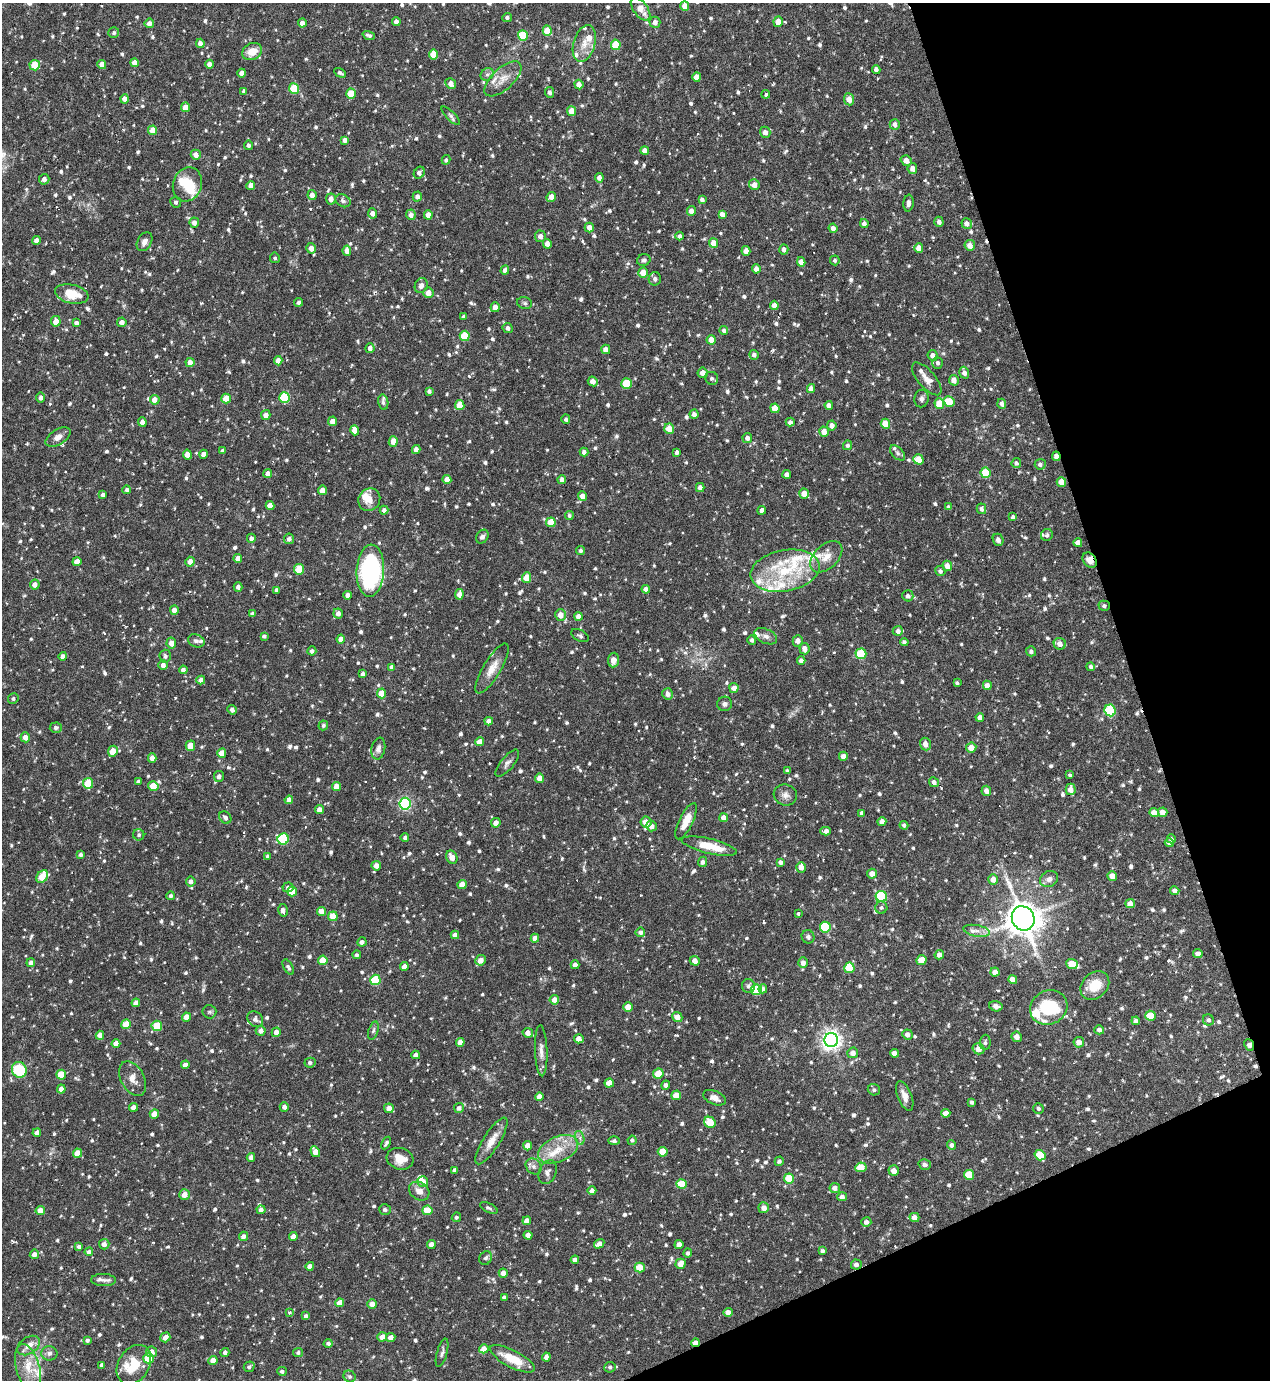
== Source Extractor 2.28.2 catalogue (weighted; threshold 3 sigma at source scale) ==
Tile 12 of 4 x 4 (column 4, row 3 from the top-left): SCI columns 3954-5221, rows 1379-2756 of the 5499 x 5511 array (HDU 1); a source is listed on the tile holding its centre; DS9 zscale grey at full resolution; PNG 1272 x 1382 px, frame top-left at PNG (2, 3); each listed source drawn as its Kron ellipse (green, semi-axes under 4 px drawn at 4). Shown black and unused: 17% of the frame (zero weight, under 3 of 6 exposures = <1% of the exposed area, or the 3 px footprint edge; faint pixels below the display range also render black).
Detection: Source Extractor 2.28.2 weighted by HDU 2 'WHT'; one run over the whole footprint, this tile lists its part. Background 0.0695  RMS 0.0041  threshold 0.0168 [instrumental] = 3 sigma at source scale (4.09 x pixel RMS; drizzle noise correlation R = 1.36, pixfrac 0.8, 0.05/0.05 arcsec/px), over >= 5 px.
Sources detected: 1105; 1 inside a brighter object's white glare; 9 cosmic-ray / hot-pixel residue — neither listed nor drawn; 34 inside a brighter listed object's ellipse — not listed separately; of the other 1061, all 500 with FLUX_AUTO >= 0.819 (the completeness limit of this list) listed and drawn (561 fainter detections not listed), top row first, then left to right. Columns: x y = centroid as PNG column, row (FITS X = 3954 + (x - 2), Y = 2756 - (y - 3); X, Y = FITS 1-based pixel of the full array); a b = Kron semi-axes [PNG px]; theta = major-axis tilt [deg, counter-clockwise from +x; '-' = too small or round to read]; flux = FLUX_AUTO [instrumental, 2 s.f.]
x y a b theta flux
685 6 5 4 - 3.5
640 9 13 7 -53 4.7
507 17 5 4 - 0.9
396 22 4 4 - 2
655 22 6 5 - 2
778 22 5 4 - 3.5
149 23 5 4 - 2.1
302 23 4 4 - 2.6
547 31 5 4 - 9.1
114 33 5 5 - 0.97
369 35 6 3 -19 1
523 35 5 5 - 15
200 43 4 4 - 1.9
584 44 19 10 74 4.9
616 45 5 5 - 10
252 52 10 8 28 5.3
434 54 5 4 - 7.7
134 63 4 4 - 2.6
102 64 4 4 - 3.2
209 64 4 4 - 1.8
35 65 5 5 - 9
876 69 4 4 - 1.5
242 73 4 4 - 2.4
340 73 6 4 -30 0.98
487 74 7 6 - 0.98
697 77 5 4 - 3.9
503 79 23 10 43 4.8
451 84 6 5 - 2.5
579 84 5 4 - 2.7
294 89 5 5 - 14
244 91 4 3 - 0.83
550 92 5 4 - 1.3
351 94 5 5 - 7.9
766 94 4 3 - 1.2
125 99 4 4 - 2.3
849 99 6 5 - 3.5
185 107 5 4 - 4
572 111 5 4 - 5
451 116 12 4 -45 1
895 124 5 5 - 1.8
153 130 5 4 - 5.3
765 132 6 5 - 1.7
345 140 4 4 - 1.7
248 145 4 4 - 1.2
645 151 4 4 - 2.8
196 155 5 5 - 2.4
446 160 5 4 - 0.87
906 160 6 5 - 2.8
912 168 5 4 - 2
419 173 6 5 - 1.6
599 178 5 4 - 2
44 179 5 5 - 1.5
187 184 17 14 70 6.9
251 185 4 4 - 2.6
754 185 5 5 - 2.6
312 195 5 4 - 2.3
417 197 5 4 - 1.5
551 197 5 4 - 3.1
331 199 5 5 - 2.7
702 200 4 4 - 1.2
343 201 8 6 -28 1.1
176 202 5 5 - 0.96
908 203 8 5 84 1.3
691 211 5 4 - 2.3
373 213 5 4 - 1.9
722 214 4 4 - 1.8
411 215 5 5 - 2
428 215 5 4 - 2.8
939 222 5 4 - 1.4
194 223 5 5 - 1.7
864 224 4 4 - 1.7
967 224 5 5 - 1.8
589 227 5 4 - 2.4
833 228 5 4 - 1.6
540 236 6 5 - 1.7
680 236 4 4 - 0.95
36 241 4 4 - 2.2
144 242 10 7 59 2
714 243 5 4 - 4.3
547 244 5 4 - 2.6
970 245 5 5 - 3.1
311 248 5 5 - 2.5
919 248 5 4 - 3.8
784 249 5 4 - 1.5
347 251 5 4 - 2.5
746 251 5 4 - 2.7
275 258 5 5 - 0.84
644 260 7 5 20 0.98
835 260 5 5 - 0.93
801 262 4 4 - 2.8
756 269 4 4 - 2.2
505 270 4 4 - 1.5
643 273 5 4 - 4.7
655 279 7 6 - 1.1
421 285 7 6 - 1.9
428 293 5 5 - 2.9
72 294 17 9 -12 7.6
299 302 4 4 - 1
525 303 7 5 -17 0.82
774 305 4 4 - 2.4
495 307 5 4 - 2.5
464 317 4 3 - 0.93
56 321 5 5 - 3.3
122 322 5 4 - 2
76 323 4 4 - 1.5
508 328 5 4 - 1.2
724 330 4 4 - 0.96
465 336 5 5 - 12
711 340 5 4 - 4
370 348 5 4 - 1.7
606 349 4 4 - 2.7
754 355 5 4 - 1.2
933 355 5 5 - 2
278 361 4 4 - 3.1
190 362 4 4 - 2.9
938 363 6 5 - 1
703 373 5 5 - 3
964 373 6 4 -73 1.8
712 378 7 6 - 1.1
927 379 20 8 -49 3.5
954 380 5 5 - 2.9
593 381 5 4 - 2.3
626 384 5 5 - 13
811 389 4 4 - 1.8
429 391 4 4 - 0.87
41 397 5 4 - 1.3
284 397 5 5 - 17
226 398 5 4 - 6.5
921 399 9 7 79 1.3
155 400 5 5 - 2.9
949 401 5 5 - 7.3
383 402 7 5 -79 0.99
939 404 5 5 - 6.9
1002 404 5 4 - 1.4
460 405 5 4 - 7.6
829 405 4 4 - 1.9
775 408 5 4 - 4.9
694 414 4 4 - 1.6
266 415 5 4 - 2.5
566 419 4 4 - 0.96
333 421 5 4 - 2.5
142 422 4 4 - 2.2
790 422 4 4 - 1.2
885 424 5 4 - 5.6
832 425 5 4 - 2.1
669 429 5 5 - 5.4
355 430 5 4 - 4.6
824 432 5 5 - 3.4
58 437 14 7 31 2.4
747 438 5 5 - 1.6
393 442 5 4 - 3.2
848 445 5 4 - 0.95
416 449 4 4 - 2.3
222 451 4 3 - 0.94
584 452 4 4 - 1.5
677 452 4 3 - 1.1
897 453 9 5 -46 0.93
203 454 4 4 - 2
187 455 5 4 - 3.2
1056 456 5 3 - 2
918 459 5 5 - 6.7
1016 463 5 5 - 0.95
1040 464 5 5 - 1.1
985 473 5 5 - 9.6
268 474 4 4 - 2.5
787 474 4 4 - 1.6
447 479 4 4 - 3.3
562 480 4 4 - 1.8
1061 482 5 4 - 3.7
700 487 4 4 - 1.9
127 490 4 4 - 0.93
322 490 4 4 - 3.2
804 494 5 5 - 3.7
103 495 4 3 - 1.2
582 496 5 4 - 2.5
369 500 12 10 51 3.8
270 505 4 4 - 2.8
948 507 4 4 - 0.92
981 509 5 5 - 1.5
384 510 4 4 - 1.5
762 510 4 4 - 1.9
569 516 4 4 - 0.84
1013 517 4 4 - 1.1
551 522 5 5 - 8.5
1047 535 6 5 - 0.87
482 537 7 6 - 1.4
251 538 4 4 - 1.3
289 539 5 5 - 1.4
998 540 6 5 - 1.6
1078 543 4 4 - 2
581 550 4 4 - 0.85
826 557 19 11 44 4.8
238 559 4 4 - 2.9
1090 560 8 6 -54 3.3
77 561 4 4 - 2.6
190 562 5 4 - 2.7
947 566 5 4 - 2.9
299 569 5 5 - 11
370 571 26 13 86 66
785 571 35 20 10 20
940 571 5 5 - 1.1
527 578 5 4 - 5.6
35 585 5 4 - 2.4
238 587 4 4 - 1.3
646 589 4 4 - 2.4
277 590 4 3 - 1.3
459 594 5 4 - 2.4
347 595 4 4 - 1.5
908 596 5 5 - 1.5
1104 606 6 5 - 0.94
174 610 4 4 - 2.3
252 613 4 3 - 0.94
338 613 5 5 - 1.9
560 615 6 5 - 2.9
579 616 4 4 - 2.6
898 631 5 5 - 1.2
264 636 4 3 - 0.85
580 636 9 5 -28 0.94
766 636 12 7 -25 1.8
341 639 4 4 - 2.4
752 640 5 4 - 1
196 641 8 6 -20 1.2
798 641 6 5 - 2.6
904 642 4 4 - 0.91
171 643 5 5 - 2.7
1060 644 6 5 - 2.6
804 649 6 5 - 2.4
312 651 4 4 - 1.2
1031 651 5 5 - 1.2
861 654 5 5 - 17
63 656 4 4 - 1.7
165 656 6 5 - 1.2
613 660 7 5 82 2.1
801 661 4 4 - 1.5
163 665 5 4 - 2
392 667 4 4 - 1.3
1091 667 4 4 - 0.98
492 668 28 9 59 4.8
183 670 4 4 - 1.3
363 674 4 4 - 1.3
201 680 4 4 - 2.5
957 683 4 3 - 0.9
987 685 5 4 - 2.4
734 688 5 4 - 2.6
382 693 5 4 - 6.6
668 694 5 5 - 2
13 698 5 5 - 0.94
725 704 7 7 - 1.4
232 710 5 4 - 1.7
1110 710 6 5 - 26
980 717 4 4 - 1.9
489 721 4 4 - 1.8
323 725 5 4 - 0.86
56 728 6 5 - 0.94
25 737 5 5 - 2.6
479 742 4 4 - 2.9
925 744 6 5 - 2.6
190 746 5 5 - 6.2
971 748 5 5 - 3.5
378 749 11 7 78 1.7
113 751 6 4 63 4.4
222 753 5 4 - 4.4
843 756 4 4 - 2.1
152 758 4 4 - 2.5
507 763 17 6 50 1.6
787 771 4 3 - 0.83
1070 775 3 3 - 1
219 776 5 5 - 1.5
540 778 4 4 - 3.6
138 781 4 3 - 1
934 782 5 4 - 1.5
88 783 5 5 - 12
153 786 5 4 - 6.1
337 786 4 4 - 3.3
1071 789 6 5 - 2.6
986 791 5 4 - 2
785 795 12 10 -17 2.2
289 800 4 4 - 2.1
405 804 6 6 - 56
319 810 4 4 - 2.3
1163 812 5 4 - 3.1
862 813 4 4 - 1.4
1154 813 5 4 - 3
225 818 7 5 -48 1.3
724 818 4 4 - 3.2
686 821 20 7 64 5.4
646 822 5 5 - 4.1
882 822 4 4 - 2.5
496 823 5 4 - 2.5
904 825 4 4 - 0.91
651 826 5 5 - 2.5
826 831 5 4 - 1.6
139 835 5 5 - 0.84
405 837 4 4 - 1
283 839 6 5 - 27
1171 839 4 4 - 1
1169 843 5 4 - 0.97
709 846 28 7 -13 9.5
81 855 4 3 - 0.96
268 856 4 3 - 1.1
452 857 7 5 -61 3.1
703 862 5 4 - 1.1
780 862 4 4 - 1.2
376 866 5 5 - 2.4
801 867 5 4 - 2.6
872 874 5 5 - 2.9
1112 876 5 4 - 3.8
42 877 7 5 55 9.3
993 879 5 5 - 2.5
1049 879 9 7 28 2
191 881 5 5 - 1.6
462 884 4 4 - 4.4
288 887 5 5 - 1.2
292 891 5 5 - 6.6
1175 891 4 4 - 1.9
171 896 4 4 - 1
881 897 6 5 - 29
1130 904 5 4 - 2.4
881 907 6 6 - 0.89
283 910 6 4 -77 1.8
322 911 4 4 - 3.1
798 913 3 3 - 1
333 916 5 4 - 6.1
1023 918 12 11 - 730
825 927 5 5 - 20
977 931 13 5 -10 2
640 932 5 5 - 1.4
455 935 4 4 - 2.2
808 937 7 6 - 0.96
535 938 4 4 - 2.6
362 942 5 4 - 1.3
1198 954 5 4 - 2.4
357 955 4 4 - 0.88
939 955 5 4 - 1.6
323 960 5 4 - 6.5
481 960 5 5 - 3.1
921 960 5 4 - 4.8
695 961 5 5 - 2.6
31 963 4 4 - 2
803 963 5 5 - 2
1072 964 5 5 - 6.6
575 965 4 4 - 1.9
288 967 8 4 -60 0.92
404 967 4 4 - 2.6
849 968 5 5 - 13
995 972 4 4 - 2.8
375 980 5 5 - 17
1013 980 4 4 - 3.4
748 986 7 6 - 1.2
1095 986 16 12 42 8.1
763 989 4 4 - 0.99
757 990 5 5 - 16
554 1000 5 5 - 2.2
136 1003 4 4 - 2.7
996 1006 7 5 -15 1.4
628 1007 4 4 - 4.5
1049 1007 19 16 28 21
209 1012 7 6 - 0.91
1150 1016 5 5 - 8.9
186 1017 4 4 - 3.8
677 1017 5 5 - 2.7
255 1019 9 7 -46 1.7
1208 1020 6 5 - 1
1136 1021 4 4 - 1.5
126 1024 5 5 - 7.7
157 1026 5 5 - 12
373 1030 9 5 72 0.9
1099 1030 5 4 - 1.5
261 1031 5 5 - 1.8
276 1032 5 4 - 2.5
528 1033 5 4 - 2.4
907 1034 5 5 - 1.8
100 1035 4 4 - 2.7
1017 1037 5 5 - 2.5
579 1039 5 4 - 2.6
831 1040 7 7 - 210
460 1042 4 4 - 2.7
985 1042 7 5 87 0.86
1079 1042 5 5 - 2.6
116 1044 4 4 - 3
1249 1045 6 4 -66 1.4
979 1049 6 5 - 3.2
541 1051 25 6 -88 2.6
853 1053 5 5 - 2.2
894 1053 4 4 - 2
416 1055 4 4 - 1.5
310 1063 5 5 - 1
185 1065 4 4 - 2.4
19 1070 8 7 - 18
658 1074 5 5 - 5.2
61 1075 5 4 - 8.2
133 1079 19 11 -62 3.7
609 1083 4 4 - 4.8
666 1085 4 4 - 1.2
61 1089 4 4 - 3
874 1090 6 5 - 0.93
676 1095 5 5 - 5.5
905 1096 15 7 -68 2.7
539 1097 4 4 - 2.5
715 1098 12 7 -22 2.7
972 1102 4 3 - 0.88
133 1107 4 4 - 2.5
284 1107 5 4 - 1.4
389 1108 5 4 - 3
459 1108 5 5 - 1.4
1038 1108 5 5 - 0.97
946 1113 4 4 - 2.7
154 1114 5 4 - 3.7
710 1122 6 5 - 9.1
37 1133 4 4 - 1.9
580 1138 7 4 -73 0.93
632 1140 4 4 - 0.88
491 1141 27 8 58 4.7
614 1141 6 3 0 1.1
386 1143 7 3 61 0.95
951 1145 5 4 - 1.1
528 1146 4 4 - 4
558 1149 21 12 24 7.7
315 1152 5 4 - 3.2
663 1152 5 5 - 7
77 1153 4 4 - 5.5
1040 1155 5 5 - 11
251 1157 4 4 - 1.8
400 1159 13 10 -17 4.8
779 1161 5 4 - 1.1
925 1164 6 5 - 1.1
534 1166 9 7 -45 1.4
861 1167 6 5 - 5.7
455 1170 4 3 - 1.2
894 1171 5 5 - 2.9
547 1172 12 8 68 1.9
969 1175 5 5 - 9.6
789 1178 5 5 - 8.4
423 1182 5 5 - 3.1
682 1184 5 5 - 8.5
835 1188 5 5 - 2.1
419 1191 11 8 -36 2.7
592 1191 4 4 - 1.7
184 1195 5 5 - 3.5
842 1197 5 4 - 1.4
489 1208 9 4 -27 0.92
764 1208 5 5 - 2.3
385 1209 6 5 - 0.99
261 1210 4 4 - 1.4
427 1210 5 5 - 7.4
40 1211 4 4 - 4.6
456 1217 5 4 - 0.87
914 1217 5 4 - 2.6
527 1221 4 4 - 2.2
866 1222 5 4 - 1.4
528 1235 4 4 - 1.9
243 1236 5 4 - 1.5
293 1236 4 4 - 2.8
104 1244 5 5 - 1.9
431 1244 4 4 - 2.6
599 1244 5 4 - 2.1
679 1245 4 4 - 2.5
79 1247 4 4 - 1.3
822 1251 4 3 - 0.91
89 1252 4 4 - 1.2
688 1253 4 4 - 1
34 1254 5 4 - 2.3
486 1258 7 6 - 1
575 1260 4 4 - 1.8
680 1264 5 5 - 3.8
856 1264 5 5 - 1.5
310 1266 4 4 - 2.6
640 1267 5 5 - 6.9
503 1273 4 4 - 2.8
103 1280 12 6 -2 1.6
504 1297 4 3 - 0.87
340 1303 4 4 - 3.5
372 1304 5 4 - 2.6
290 1312 3 3 - 1.6
728 1312 4 4 - 2.5
306 1316 4 4 - 1.1
165 1337 5 4 - 2.6
382 1337 5 4 - 2.8
391 1338 4 4 - 2.8
87 1340 4 4 - 0.93
328 1343 5 4 - 0.98
695 1343 4 4 - 2.5
29 1346 12 8 35 3.2
484 1349 5 4 - 2.8
152 1352 5 5 - 2.1
298 1352 5 4 - 0.85
49 1353 8 7 - 1.7
225 1353 4 4 - 1.2
442 1353 14 5 74 1.3
546 1357 4 4 - 1.6
149 1358 5 5 - 11
512 1359 25 8 -27 9.7
213 1360 4 4 - 3.5
102 1365 4 4 - 1.3
134 1365 21 15 58 10
28 1367 24 11 -75 7.4
249 1367 5 5 - 0.97
610 1367 5 5 - 0.87
282 1371 5 4 - 0.94
349 1376 6 5 - 0.99
Overlapping masked pixels (flux is a lower limit): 6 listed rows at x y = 1056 456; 1090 560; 1104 606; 1249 1045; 856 1264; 695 1343